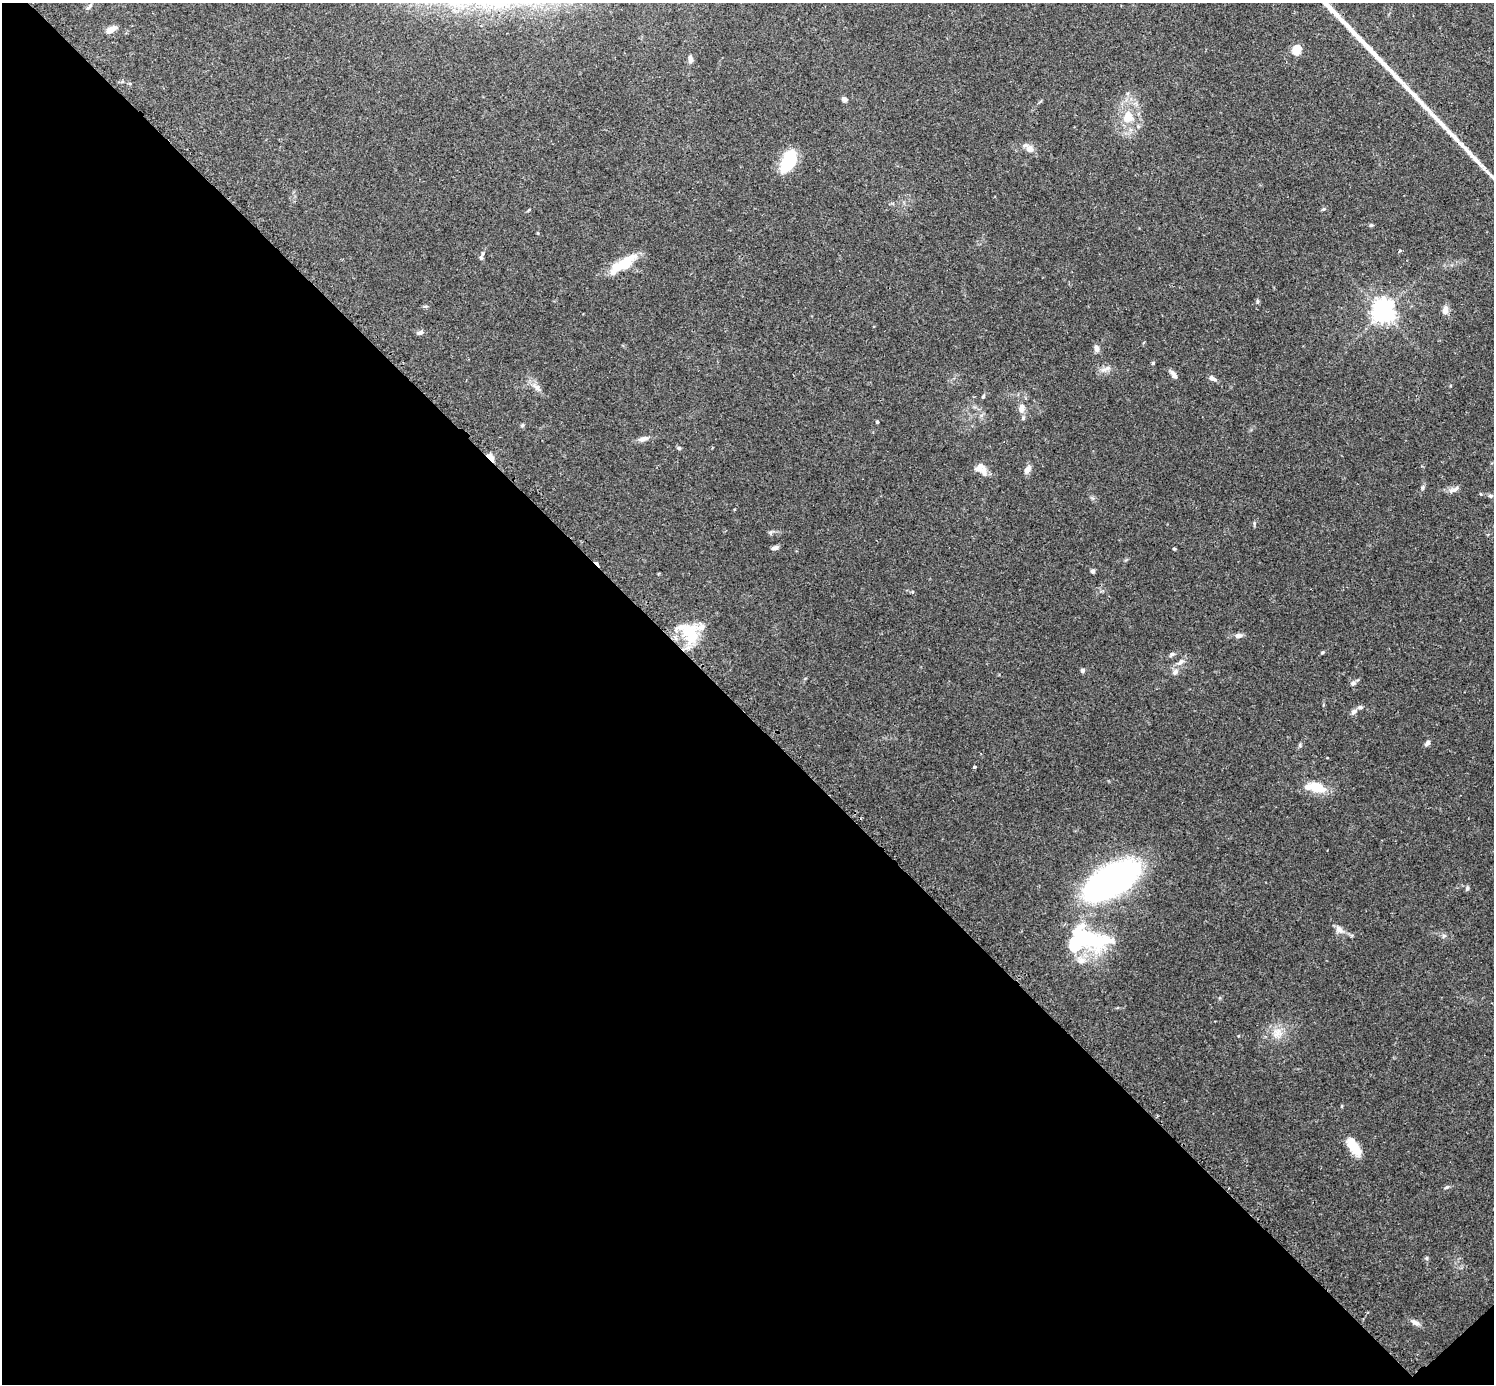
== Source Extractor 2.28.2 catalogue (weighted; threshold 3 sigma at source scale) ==
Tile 14 of 4 x 4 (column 2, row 4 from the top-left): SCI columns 1533-3024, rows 190-1571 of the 6041 x 6040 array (HDU 1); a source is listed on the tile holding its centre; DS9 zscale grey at full resolution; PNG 1496 x 1386 px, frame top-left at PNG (2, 3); no overlay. Shown black and unused: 49% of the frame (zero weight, under 2 of 3 exposures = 2% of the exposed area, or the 3 px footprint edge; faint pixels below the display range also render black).
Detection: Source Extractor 2.28.2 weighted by HDU 2 'WHT'; one run over the whole footprint, this tile lists its part. Background 0.101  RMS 0.0058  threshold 0.0263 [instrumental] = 3 sigma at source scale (4.5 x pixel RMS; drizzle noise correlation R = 1.50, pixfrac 1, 0.05/0.05 arcsec/px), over >= 5 px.
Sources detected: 70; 3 inside a brighter object's white glare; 1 cosmic-ray / hot-pixel residue — not listed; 6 inside a brighter listed object's ellipse — not listed separately; the other 60 listed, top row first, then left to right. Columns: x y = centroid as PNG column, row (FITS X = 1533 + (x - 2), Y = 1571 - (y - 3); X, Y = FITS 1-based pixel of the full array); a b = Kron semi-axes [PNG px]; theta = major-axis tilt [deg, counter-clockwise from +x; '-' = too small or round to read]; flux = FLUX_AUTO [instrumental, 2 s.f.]
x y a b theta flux
89 6 11 4 47 1.3
110 30 10 6 29 6
1296 50 5 5 - 25
690 59 11 6 -83 2.8
844 99 7 6 - 1.7
1128 117 10 9 - 10
1029 149 11 10 - 3.6
788 161 21 11 62 31
1371 225 5 5 - 0.7
481 258 7 5 72 1
625 262 33 13 33 17
1257 301 7 3 82 0.83
1445 310 11 7 81 3.5
1383 312 8 7 - 400
420 332 8 6 23 1.6
1096 348 9 6 -71 2.3
1153 363 4 4 - 0.66
1106 369 17 5 21 2.8
1173 374 12 6 -56 2.3
1212 378 9 6 -24 2
536 387 13 7 -44 3.4
983 396 5 4 - 0.72
1022 408 14 9 82 4.4
877 422 4 4 - 0.69
522 425 5 4 - 0.79
643 439 13 6 16 2.8
679 448 5 4 - 0.93
490 457 12 5 -49 4.8
978 469 25 6 -24 4.2
1027 470 9 6 54 3.9
1423 488 7 4 72 1.1
1454 490 15 6 25 2.6
1481 494 5 3 - 0.47
1490 496 6 5 - 1.1
775 548 9 5 18 1.7
1174 549 4 3 - 0.61
1093 571 6 5 - 1.2
690 633 35 22 -47 23
1238 636 9 6 7 2.3
1322 652 6 3 45 0.64
1171 654 8 5 38 1.3
1180 662 13 6 37 3
1082 670 4 4 - 1.9
1175 672 10 7 50 2.4
1353 683 7 6 - 1.8
1354 711 9 6 29 1.9
1427 743 7 5 44 1.8
1300 745 6 4 90 0.8
1327 758 2 2 - 0.6
975 767 3 3 - 1
1316 787 23 12 -19 12
1111 880 39 18 31 280
1467 888 6 5 - 1.1
1339 929 14 8 -48 3.2
1444 936 7 4 0 1.1
1091 940 59 23 -5 44
1277 1033 15 12 58 7.2
1354 1147 23 10 -58 11
1426 1258 5 5 - 0.86
1415 1323 13 6 -24 2.4
Overlapping masked pixels (flux is a lower limit): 2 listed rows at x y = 490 457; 690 633
Unlisted compact peaks at least as high as the median listed source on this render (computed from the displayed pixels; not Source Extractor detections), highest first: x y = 1447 1187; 1254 523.